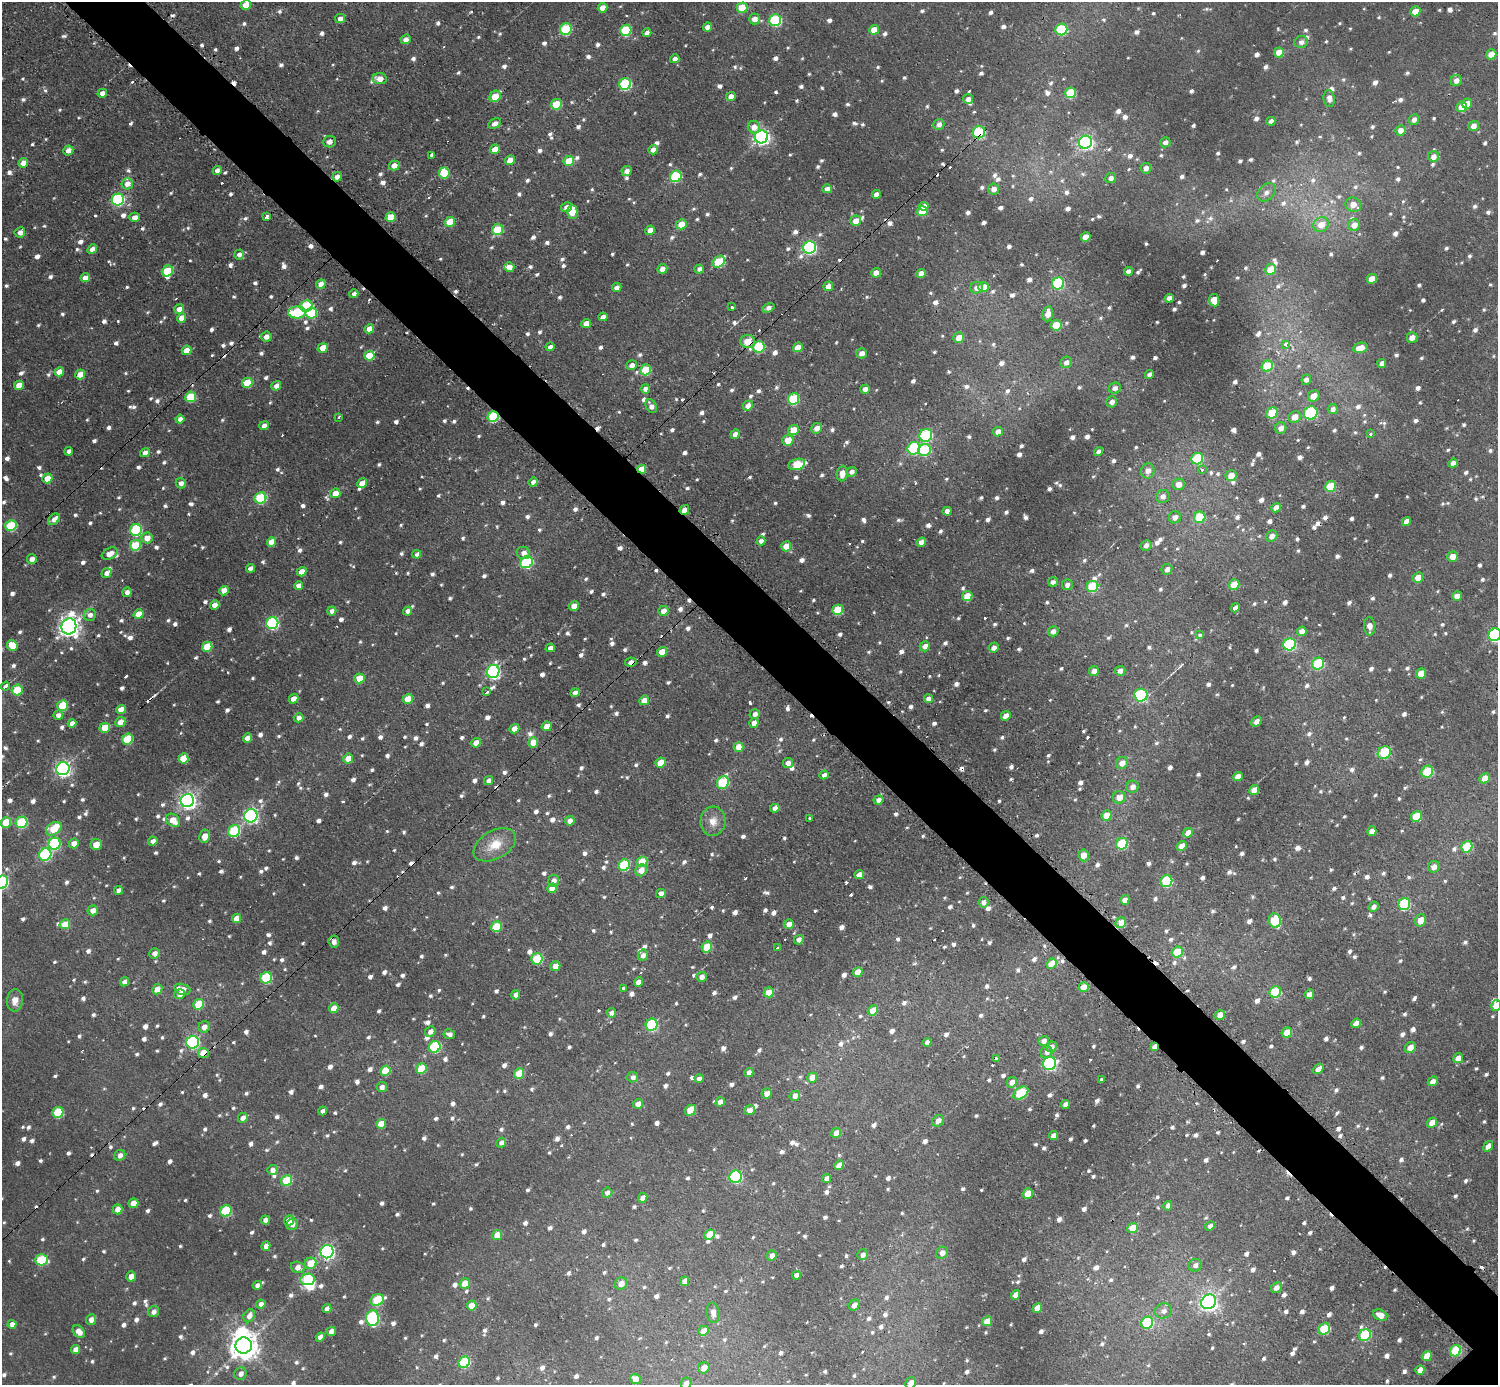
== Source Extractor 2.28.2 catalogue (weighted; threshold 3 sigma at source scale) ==
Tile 11 of 4 x 4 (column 3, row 3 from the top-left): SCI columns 3042-4537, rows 1544-2926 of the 6075 x 6074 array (HDU 1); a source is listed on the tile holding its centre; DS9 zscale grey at full resolution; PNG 1500 x 1387 px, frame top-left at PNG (2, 2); each listed source drawn as its Kron ellipse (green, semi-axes under 4 px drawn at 4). Shown black and unused: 5% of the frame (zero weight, under 2 of 3 exposures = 1% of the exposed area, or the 3 px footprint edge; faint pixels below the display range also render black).
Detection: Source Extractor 2.28.2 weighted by HDU 2 'WHT'; one run over the whole footprint, this tile lists its part. Background 0.00967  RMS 0.004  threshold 0.0178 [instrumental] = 3 sigma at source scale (4.5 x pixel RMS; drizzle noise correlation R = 1.50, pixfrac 1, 0.05/0.05 arcsec/px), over >= 5 px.
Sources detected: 1709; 4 too faint to see at this stretch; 2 inside a brighter object's white glare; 33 cosmic-ray / hot-pixel residue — neither listed nor drawn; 9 inside a brighter listed object's ellipse — not listed separately; of the other 1661, all 500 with FLUX_AUTO >= 2.04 (the completeness limit of this list) listed and drawn (1161 fainter detections not listed), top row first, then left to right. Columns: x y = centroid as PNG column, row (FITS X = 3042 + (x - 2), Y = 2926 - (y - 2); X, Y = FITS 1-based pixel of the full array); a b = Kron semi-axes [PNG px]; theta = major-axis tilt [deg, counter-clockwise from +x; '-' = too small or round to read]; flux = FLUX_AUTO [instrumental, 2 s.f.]
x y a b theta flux
246 5 5 4 - 6.5
603 8 5 4 - 5.2
742 8 5 5 - 14
1415 11 5 5 - 7.3
340 18 5 4 - 2.5
754 19 5 5 - 3.3
775 20 6 5 - 41
707 27 4 4 - 3.3
566 29 6 5 - 30
1061 29 6 6 - 32
626 30 6 5 - 32
874 30 5 4 - 7
647 33 4 4 - 2.1
406 39 5 4 - 2.7
1301 42 7 6 - 2.1
1279 52 5 5 - 7.5
1491 54 5 5 - 6.6
675 59 5 4 - 2.4
380 79 7 5 -5 3.9
1456 80 6 5 - 2.9
625 84 6 5 - 39
102 93 5 4 - 3.7
1070 93 5 5 - 23
495 96 6 5 - 9.8
731 96 5 4 - 3.4
1329 98 8 5 -82 2.5
968 99 5 5 - 2.5
1467 103 5 5 - 3.9
556 104 5 5 - 15
1461 107 5 5 - 5.6
1414 120 5 5 - 2.2
1271 121 4 4 - 2.1
495 123 7 5 28 2.2
939 124 5 5 - 2.5
1473 126 5 5 - 3.4
754 127 6 6 - 4.3
1400 130 5 5 - 3.3
979 132 6 6 - 33
761 137 7 6 - 150
329 142 6 5 - 2.2
1085 142 7 6 - 110
1165 142 5 5 - 2.2
495 149 5 4 - 6.1
68 150 5 4 - 3.2
653 150 5 4 - 2.6
432 155 3 3 - 6.8
1433 157 5 5 - 3.1
510 160 5 4 - 4.4
569 161 5 5 - 11
23 163 5 4 - 3.4
394 165 5 5 - 4
1146 168 5 5 - 2.7
217 171 4 4 - 2.7
627 171 5 4 - 2.5
444 173 5 5 - 15
676 176 6 5 - 30
337 177 5 4 - 2.6
1111 178 5 5 - 2.2
127 184 6 5 - 4.2
827 189 5 4 - 2.7
994 189 6 5 - 3
1266 192 10 7 46 2.4
876 194 4 4 - 2.6
118 200 6 6 - 61
1353 205 8 7 - 4.5
924 206 5 4 - 4.9
567 207 5 5 - 2.8
922 211 5 5 - 7.2
572 212 7 5 90 11
134 217 5 4 - 2.7
266 217 4 3 - 3.2
391 217 5 5 - 9.3
856 221 5 5 - 4.8
450 222 5 4 - 11
681 224 5 5 - 8.5
1321 225 8 7 - 5.5
1354 225 6 5 - 4.1
497 230 6 5 - 20
650 230 5 4 - 4.3
20 232 5 5 - 2.3
1086 237 5 4 - 6.5
809 247 6 6 - 76
92 249 5 4 - 2.4
239 255 5 5 - 2
719 262 7 5 40 20
509 267 5 4 - 4
662 269 5 4 - 3
699 269 5 4 - 2
1271 269 6 5 - 8
167 271 6 5 - 17
1128 271 4 4 - 2.6
876 273 5 4 - 5.2
921 273 5 4 - 3.8
85 278 5 4 - 4.3
1372 279 5 5 - 6.4
1058 283 6 6 - 35
321 284 5 4 - 4
828 286 5 4 - 3.1
984 287 5 5 - 6.2
617 288 5 4 - 2.6
977 288 6 5 - 3.1
354 294 4 4 - 2
1169 298 4 4 - 2.3
1214 300 6 5 - 7
306 306 6 5 - 32
731 307 4 3 - 3.5
768 308 6 4 20 2.2
179 309 5 4 - 3.7
297 312 9 6 0 28
311 313 6 5 - 15
1048 314 8 5 80 5.1
603 317 4 4 - 2.6
182 318 5 4 - 5.4
586 323 5 4 - 3.6
1056 325 5 5 - 13
369 329 5 4 - 5.2
266 337 5 5 - 3.1
1412 337 5 5 - 2.9
959 338 5 5 - 4.6
748 341 7 6 - 8.1
1285 344 3 3 - 3.7
550 347 4 4 - 2.1
759 347 6 5 - 29
798 347 5 4 - 5.3
322 348 5 4 - 5
1360 348 7 5 13 5.3
187 350 5 4 - 6.5
862 353 5 5 - 3
369 356 5 4 - 12
1066 362 6 5 - 2.5
1382 363 4 4 - 2.6
632 365 5 5 - 2.5
1267 366 6 5 - 17
645 370 6 5 - 15
59 372 5 4 - 4.7
80 375 5 4 - 7.4
1149 375 4 4 - 2.1
1306 380 5 4 - 2
247 383 5 5 - 14
19 385 5 4 - 5
276 386 5 4 - 3
1115 388 6 5 - 2.3
645 389 4 4 - 2.1
865 389 5 4 - 3
1314 396 6 5 - 5.7
191 397 5 5 - 17
793 399 6 5 - 28
1112 402 5 5 - 2.6
651 406 7 5 -61 2.6
748 406 5 5 - 3.7
1333 409 5 5 - 2.1
1272 413 6 5 - 16
1311 413 7 6 - 36
339 417 3 3 - 2.3
493 417 5 5 - 29
1295 417 6 5 - 4.9
180 419 4 4 - 2.6
264 426 5 4 - 2.9
817 428 5 5 - 3.6
1281 428 6 5 - 2.8
794 430 5 5 - 9.3
998 432 5 4 - 3.3
1370 433 3 3 - 2.5
735 434 5 4 - 2.2
926 435 6 6 - 40
788 440 6 5 - 6.7
914 448 6 6 - 38
925 450 6 6 - 28
69 451 4 4 - 2.3
1099 452 4 4 - 2.2
145 453 5 4 - 3
1197 459 6 5 - 25
1453 463 5 4 - 2.8
796 464 9 5 13 14
642 469 4 4 - 8
1202 470 4 3 - 2.7
1148 471 8 6 78 3.3
852 472 5 4 - 2.3
842 474 8 5 85 4.1
1231 475 5 5 - 5.4
47 478 5 4 - 7.8
533 482 5 4 - 2.6
181 483 5 5 - 2.5
362 483 5 4 - 4.3
1179 484 6 5 - 4.3
1331 486 5 5 - 17
335 493 5 4 - 5.5
1163 496 7 6 - 2.6
260 498 6 5 - 34
1276 508 5 4 - 3.2
684 510 5 4 - 3.8
947 511 4 4 - 2.4
1175 517 6 6 - 3
1200 517 6 5 - 17
54 519 7 4 42 3.2
1406 521 5 4 - 3.5
11 526 6 5 - 27
136 530 6 5 - 38
1272 536 6 5 - 3.1
147 538 5 5 - 4.7
761 541 4 4 - 2.4
271 542 5 4 - 6.4
921 542 5 4 - 2.7
135 545 5 5 - 17
1146 545 5 5 - 2.3
786 546 5 5 - 7
523 553 7 6 - 3.5
110 554 8 5 27 4.2
417 554 4 4 - 2.2
1453 557 5 5 - 4.1
32 559 5 5 - 2.9
527 562 6 5 - 37
250 568 5 4 - 2.3
1167 569 5 5 - 2.3
302 572 5 4 - 5.1
106 573 5 4 - 2.7
1418 577 5 4 - 6.8
1053 582 5 4 - 2.1
1234 584 5 5 - 7.6
1067 585 5 5 - 2.4
299 586 4 4 - 3.3
1092 587 6 5 - 27
224 591 5 4 - 4.1
127 592 5 4 - 2.1
967 596 5 5 - 7.2
1457 596 5 4 - 5
215 605 5 4 - 3.9
574 606 5 4 - 4.1
1235 608 4 4 - 2.3
838 610 5 5 - 20
332 611 5 4 - 2.4
408 611 4 4 - 2.1
663 611 5 5 - 4.3
139 614 5 4 - 7.3
90 615 6 6 - 2.5
272 623 6 6 - 53
69 626 8 7 - 290
1369 626 9 5 -86 2.9
1053 631 5 5 - 2.8
1302 631 5 4 - 2.8
1200 635 3 3 - 2
1495 635 6 6 - 66
1290 644 6 6 - 42
12 645 5 5 - 8.7
925 646 5 5 - 2.9
207 647 5 5 - 14
550 648 4 4 - 2.3
994 648 5 4 - 2.6
662 652 5 4 - 5.5
631 662 6 4 9 2.6
1318 664 6 5 - 27
1094 671 5 4 - 2.8
1120 671 5 5 - 2.2
493 672 7 6 - 91
1421 673 5 5 - 5.6
359 678 5 5 - 7.9
6 686 5 3 - 7.7
17 690 5 5 - 15
487 692 4 3 - 2.2
575 693 5 4 - 3
1141 695 7 6 - 53
294 699 5 4 - 4.8
408 699 5 4 - 7.6
928 699 4 4 - 2.9
644 700 5 4 - 4.4
63 705 5 5 - 15
121 710 5 4 - 5.5
755 714 5 5 - 2.7
58 715 5 4 - 2.5
1006 716 5 4 - 3.1
299 718 5 4 - 2.7
1256 721 6 4 42 2.1
120 722 5 5 - 4.4
72 723 4 4 - 3.3
754 723 5 4 - 3.9
547 726 5 4 - 4.9
105 728 5 5 - 9.6
514 729 5 4 - 4.6
247 738 4 4 - 3.8
127 739 5 5 - 20
533 742 5 5 - 6.4
476 743 5 4 - 4.4
738 747 5 4 - 5.9
1384 753 7 6 - 25
183 758 5 5 - 11
348 759 5 4 - 5.4
661 763 5 4 - 8.3
788 763 5 5 - 2.7
1122 763 6 5 - 4.2
63 769 7 6 - 140
1427 772 6 5 - 19
824 775 4 4 - 2.2
1238 777 5 4 - 4.9
1485 778 5 4 - 5.5
489 781 5 4 - 2.4
723 783 7 5 60 28
1133 787 6 6 - 2.7
1254 790 5 4 - 3.6
1119 797 6 6 - 4.8
187 800 7 6 - 180
878 800 5 4 - 2.3
775 808 4 4 - 2.4
1107 815 5 5 - 7
251 816 7 6 - 110
1416 816 5 5 - 14
810 818 3 3 - 3.8
173 820 8 6 -37 6.5
570 821 5 4 - 3.2
713 821 14 12 84 4.7
6 822 5 5 - 10
22 822 6 5 - 31
54 829 8 6 35 16
234 831 6 5 - 32
1372 831 5 4 - 3.2
1188 833 5 4 - 3.6
204 836 6 5 - 4.5
153 841 5 4 - 2.6
74 843 5 5 - 3.5
55 844 6 6 - 37
96 844 5 5 - 5
1122 844 6 5 - 27
495 845 23 14 29 9.1
1182 846 5 4 - 4.4
1467 847 6 5 - 19
45 855 6 6 - 47
1084 855 6 5 - 4.8
642 862 5 5 - 12
624 865 6 5 - 26
1434 867 6 5 - 3.5
641 870 6 5 - 4.6
859 875 5 4 - 4.8
554 881 6 5 - 2.7
1166 881 6 5 - 33
2 882 6 6 - 55
552 888 5 4 - 4.6
119 890 4 4 - 2.4
661 893 5 4 - 2.5
1125 900 5 4 - 2.9
984 902 5 5 - 2.4
1404 904 6 5 - 33
1373 907 5 4 - 2.3
93 910 5 5 - 3.6
236 918 5 4 - 4.8
1421 920 6 5 - 5.5
1275 921 7 6 - 26
1121 923 5 5 - 5.6
65 924 5 5 - 7.8
789 924 5 5 - 3.8
496 927 5 5 - 16
799 940 5 4 - 2.9
334 942 6 5 - 2.5
707 947 6 5 - 14
777 948 3 3 - 4.1
1177 952 6 5 - 14
155 953 5 5 - 2.4
643 955 6 5 - 2.4
537 959 6 5 - 24
1051 964 5 5 - 7.7
555 966 5 4 - 4.1
858 972 5 4 - 5.5
701 977 5 5 - 2.6
266 978 6 5 - 29
124 982 5 4 - 2.2
638 982 5 4 - 3
1084 987 5 5 - 5.3
624 988 3 3 - 5.3
157 989 5 5 - 4.5
182 989 8 5 -18 4.6
769 992 5 5 - 7.9
1275 992 6 5 - 28
180 994 5 5 - 3
1309 994 5 4 - 2.9
516 995 4 4 - 2.8
15 1000 11 8 82 4
199 1004 5 5 - 13
1496 1005 5 5 - 6.8
334 1008 5 4 - 6.1
873 1011 5 4 - 7.4
611 1013 5 4 - 2.2
1220 1015 5 4 - 4
1356 1023 5 4 - 3.2
652 1025 6 5 - 36
204 1027 6 5 - 3.5
430 1031 5 5 - 2.6
1287 1032 5 5 - 6.5
449 1034 6 5 - 2
1044 1041 5 4 - 2.4
193 1042 6 6 - 66
927 1042 4 4 - 2.6
435 1047 6 5 - 33
1051 1047 5 5 - 2.4
1155 1047 4 3 - 2.6
1410 1047 6 5 - 4.1
1046 1052 6 6 - 2.3
203 1053 5 5 - 7.2
1458 1058 5 4 - 3.8
997 1059 3 3 - 4.6
1049 1064 7 6 - 59
421 1069 5 5 - 14
1318 1069 6 4 40 2.5
385 1071 5 5 - 12
519 1073 5 5 - 11
749 1073 5 4 - 2.5
633 1077 5 5 - 2.1
812 1078 5 5 - 5.7
699 1079 4 4 - 2.4
1101 1080 3 3 - 7.9
1433 1081 5 4 - 2.5
1012 1082 5 5 - 4.1
382 1087 5 5 - 2.4
767 1093 5 5 - 2.9
1021 1093 8 5 36 24
795 1096 5 5 - 2.9
720 1102 5 4 - 3.4
638 1104 5 4 - 3.4
1065 1104 4 4 - 2.8
690 1110 6 5 - 13
750 1110 5 5 - 2.5
323 1111 4 4 - 2.4
58 1112 5 5 - 24
243 1118 5 4 - 2.5
938 1121 6 5 - 3.5
1432 1123 5 4 - 5.1
381 1124 5 5 - 6.3
836 1133 5 4 - 4.7
1053 1136 5 4 - 3.8
501 1143 5 4 - 2.2
1488 1146 6 4 51 3.3
120 1155 6 5 - 2.4
839 1165 5 4 - 3.2
272 1170 5 5 - 2.5
736 1177 6 6 - 50
827 1178 5 4 - 2.6
286 1181 5 5 - 18
607 1193 5 5 - 2.3
1028 1194 5 4 - 7.3
643 1198 5 4 - 3
133 1203 5 4 - 5.7
1168 1206 5 4 - 2.5
117 1209 5 5 - 3.9
226 1211 6 5 - 27
265 1220 4 4 - 2.2
289 1220 5 5 - 4.4
292 1224 6 5 - 2.5
1210 1226 5 4 - 2.2
1133 1228 5 5 - 9.9
709 1234 5 4 - 6.8
497 1235 5 4 - 5.5
266 1246 5 4 - 3.1
327 1252 7 6 - 100
942 1253 6 5 - 3.3
863 1255 5 5 - 2.1
772 1256 5 5 - 2.6
41 1260 6 5 - 25
311 1263 6 5 - 8.9
1195 1265 7 6 - 2.2
298 1267 7 5 -17 3.6
797 1275 4 4 - 2.4
131 1276 5 4 - 3.6
308 1279 7 5 9 27
685 1281 5 4 - 3.2
465 1283 5 5 - 5.6
621 1283 6 6 - 3.9
257 1285 4 4 - 2.2
1276 1288 6 5 - 2.4
1016 1295 5 4 - 3.5
377 1300 7 5 27 22
1209 1302 8 7 - 170
261 1304 5 4 - 2.3
472 1305 5 4 - 6.2
854 1305 6 5 - 3
1037 1308 5 4 - 3.7
327 1309 4 4 - 2.5
1163 1311 9 7 24 2.2
154 1312 6 5 - 2.3
713 1313 10 6 -81 3.3
1380 1315 7 5 -27 3.9
249 1316 7 5 58 2.7
373 1318 8 6 -88 42
91 1320 5 5 - 2.5
987 1321 5 4 - 6.9
1147 1323 6 5 - 31
12 1324 4 4 - 3.1
1324 1329 6 5 - 24
331 1331 5 4 - 2.6
703 1331 5 5 - 5.2
79 1332 7 5 -50 4.1
1365 1335 6 5 - 30
320 1337 5 4 - 3.8
244 1346 8 8 - 560
76 1349 4 4 - 3.7
1455 1351 6 5 - 28
1427 1356 5 4 - 7.8
464 1362 6 5 - 28
704 1368 6 5 - 4.8
1420 1370 5 4 - 3.4
241 1374 6 6 - 2.6
635 1379 5 5 - 4
686 1383 6 5 - 2.4
911 1383 6 5 - 4.1
Overlapping masked pixels (flux is a lower limit): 10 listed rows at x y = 979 132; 748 341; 759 347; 493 417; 642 469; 684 510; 631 662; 1155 1047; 203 1053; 997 1059
Isophote crosses this tile's border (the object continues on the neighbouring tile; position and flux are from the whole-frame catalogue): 6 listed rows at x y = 246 5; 1495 635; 2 882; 1496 1005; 686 1383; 911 1383